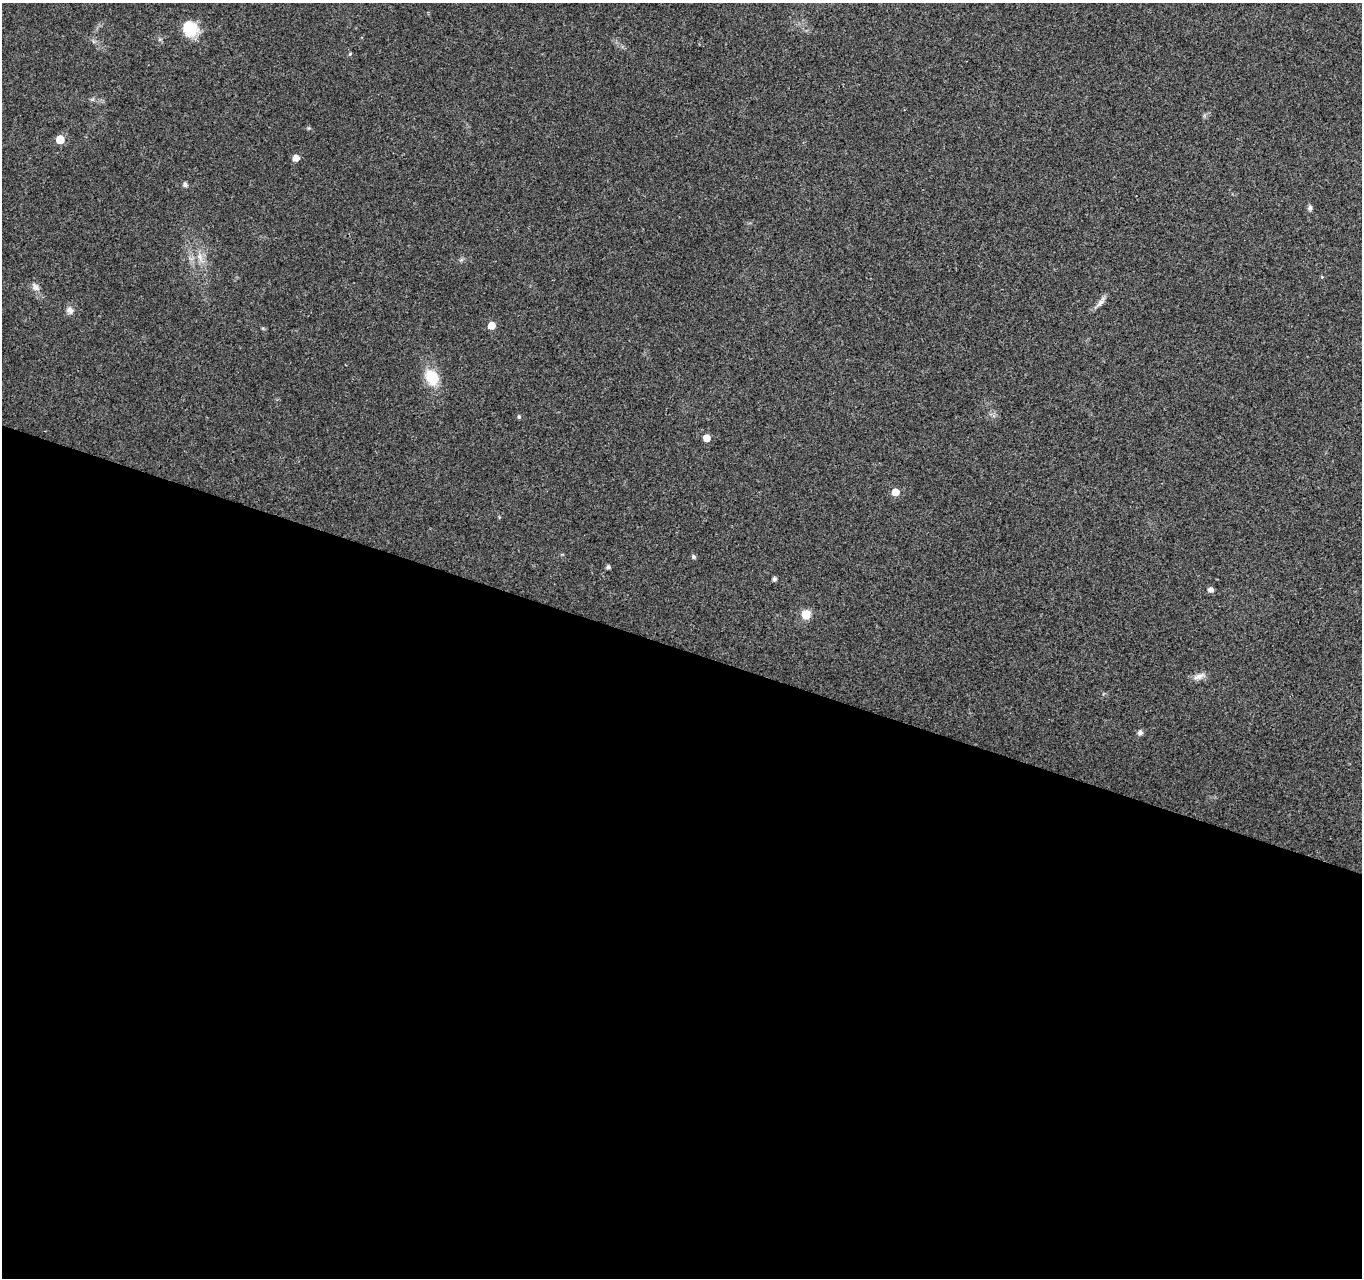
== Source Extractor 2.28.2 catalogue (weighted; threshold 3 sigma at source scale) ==
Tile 14 of 4 x 4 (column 2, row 4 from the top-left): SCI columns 1361-2720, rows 216-1491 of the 5450 x 5597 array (HDU 1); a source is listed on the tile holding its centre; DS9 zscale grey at full resolution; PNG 1364 x 1280 px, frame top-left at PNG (2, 3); no overlay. Shown black and unused: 49% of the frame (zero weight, under 3 of 4 exposures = <1% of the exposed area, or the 3 px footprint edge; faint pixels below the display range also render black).
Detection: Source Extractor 2.28.2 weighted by HDU 2 'WHT'; one run over the whole footprint, this tile lists its part. Background 0.0376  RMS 0.0033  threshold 0.015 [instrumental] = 3 sigma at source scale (4.5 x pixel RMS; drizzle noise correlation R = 1.50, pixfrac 1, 0.0396/0.0396 arcsec/px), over >= 5 px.
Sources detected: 23; all 23 listed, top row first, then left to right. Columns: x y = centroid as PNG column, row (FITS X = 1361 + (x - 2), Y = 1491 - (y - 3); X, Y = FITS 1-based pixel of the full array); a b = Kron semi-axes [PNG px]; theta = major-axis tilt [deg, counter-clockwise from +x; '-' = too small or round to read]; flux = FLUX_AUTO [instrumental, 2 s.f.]
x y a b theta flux
190 29 17 15 -51 9.6
350 54 5 4 - 0.39
60 139 5 5 - 7.6
296 158 6 5 - 2.8
185 185 5 5 - 1.1
1310 208 8 5 81 0.78
200 257 12 6 -65 2.1
1322 277 4 3 - 0.29
35 287 10 7 -37 1.7
1100 303 14 6 47 1.7
70 310 10 8 -68 1.6
491 325 5 5 - 5.2
432 377 17 13 -65 9.5
519 417 5 4 - 0.57
706 438 5 5 - 3.6
895 492 5 5 - 4.5
693 557 5 5 - 0.79
608 567 4 4 - 0.88
774 579 4 4 - 1.1
1211 590 7 6 - 1.1
806 614 7 7 - 6.4
1199 676 16 7 21 2.1
1140 733 5 5 - 1.3